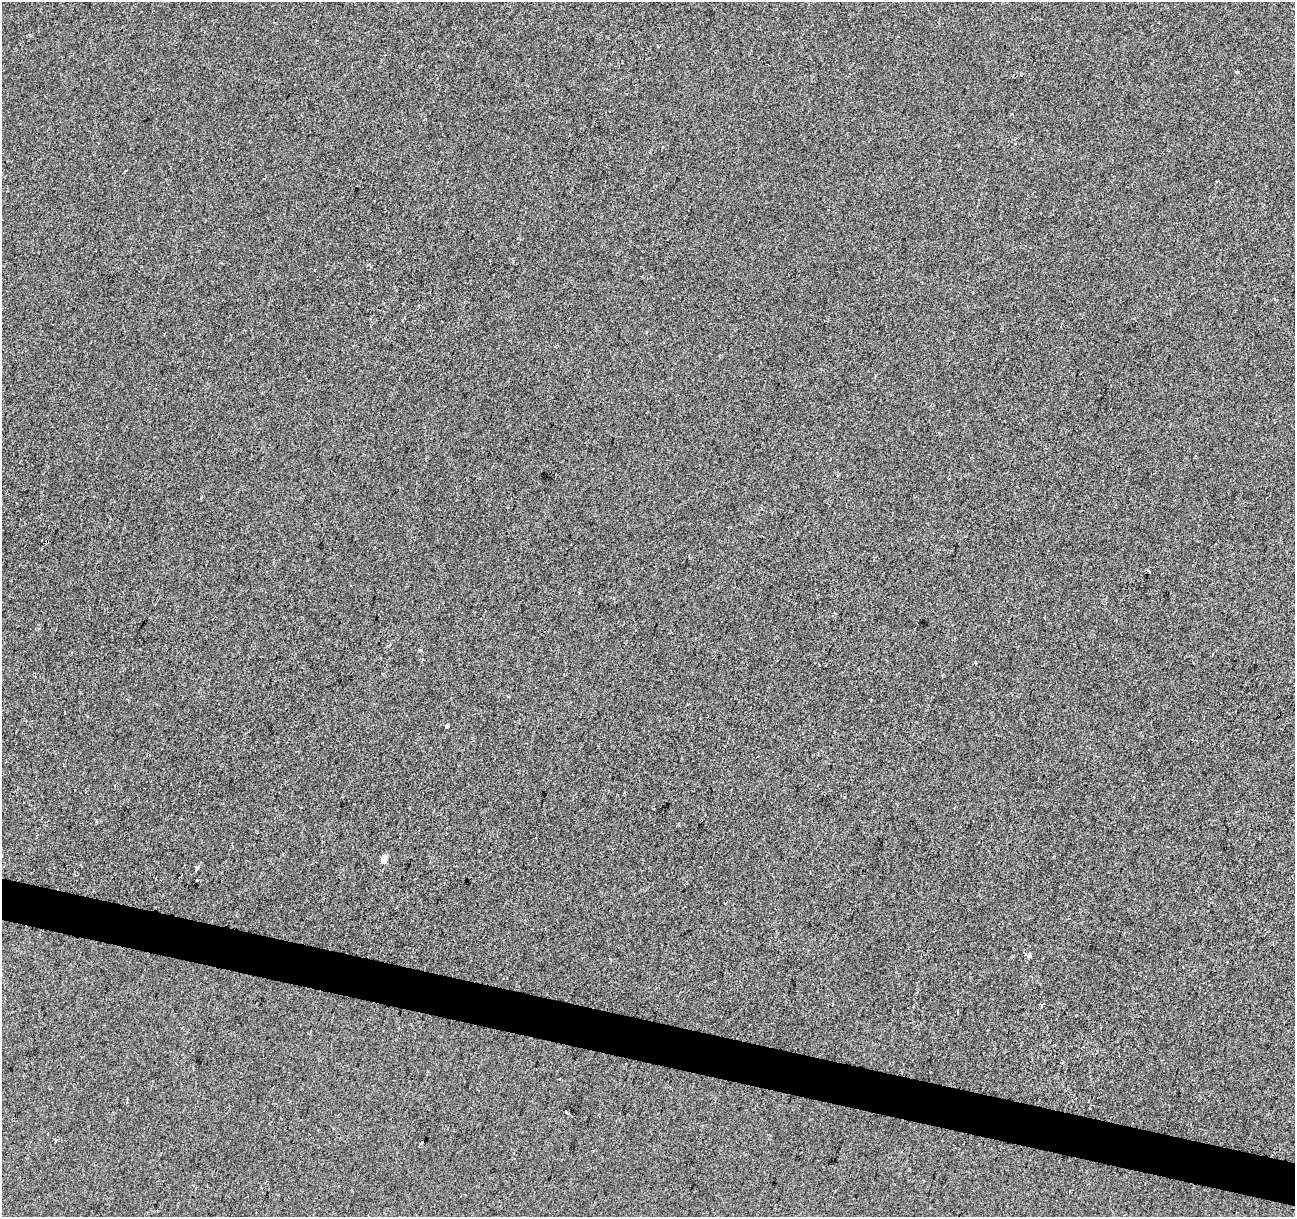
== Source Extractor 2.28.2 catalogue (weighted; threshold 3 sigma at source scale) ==
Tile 6 of 4 x 4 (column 2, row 2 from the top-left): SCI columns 1294-2586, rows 2649-3863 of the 5181 x 5359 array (HDU 1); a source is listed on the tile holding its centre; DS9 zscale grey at full resolution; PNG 1297 x 1219 px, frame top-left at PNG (2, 2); no overlay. Shown black and unused: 3% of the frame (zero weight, under 2 of 3 exposures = <1% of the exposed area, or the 3 px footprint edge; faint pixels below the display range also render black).
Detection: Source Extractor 2.28.2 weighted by HDU 2 'WHT'; one run over the whole footprint, this tile lists its part. Background 1.13e-04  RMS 0.0042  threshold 0.0188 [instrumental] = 3 sigma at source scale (4.5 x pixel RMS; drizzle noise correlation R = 1.50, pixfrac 1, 0.0396/0.0396 arcsec/px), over >= 5 px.
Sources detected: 15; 3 cosmic-ray / hot-pixel residue — not listed; the other 12 listed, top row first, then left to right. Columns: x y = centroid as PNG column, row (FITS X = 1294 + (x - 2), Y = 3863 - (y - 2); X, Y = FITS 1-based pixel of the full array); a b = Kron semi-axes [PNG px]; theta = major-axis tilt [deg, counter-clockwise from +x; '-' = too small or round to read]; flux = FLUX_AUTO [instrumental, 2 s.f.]
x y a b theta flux
1237 71 4 3 - 0.92
420 650 3 3 - 2.1
975 662 3 3 - 1.9
447 726 3 3 - 34
384 859 5 4 - 5.6
197 868 4 3 - 1.2
197 880 3 3 - 1.7
1029 955 4 4 - 2.8
1042 1005 3 3 - 2.2
957 1012 3 2 - 0.4
569 1114 5 3 - 0.96
55 1141 3 3 - 1.4